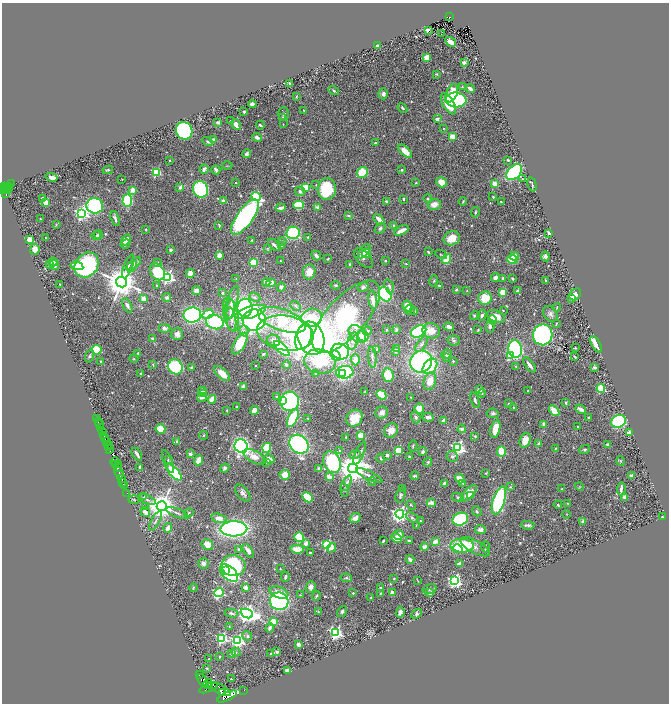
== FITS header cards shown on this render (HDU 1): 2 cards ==
NAXIS1  =                 1333
NAXIS2  =                 1403

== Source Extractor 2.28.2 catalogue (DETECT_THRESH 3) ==
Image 1333 x 1403 px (HDU 1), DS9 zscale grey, zoomed out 1/2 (1 PNG px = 2 x 2 image px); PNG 671 x 706 px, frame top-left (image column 1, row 1402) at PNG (2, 3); each listed source drawn as its Kron ellipse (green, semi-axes under 4 px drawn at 4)
Background 0.923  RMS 0.034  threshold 0.101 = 3 sigma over >= 5 px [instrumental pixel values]
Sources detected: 649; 34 cannot appear on this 1/2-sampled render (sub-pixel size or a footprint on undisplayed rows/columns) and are neither listed nor drawn; of the other 615, the 500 brightest by FLUX_AUTO listed and drawn (115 fainter detections omitted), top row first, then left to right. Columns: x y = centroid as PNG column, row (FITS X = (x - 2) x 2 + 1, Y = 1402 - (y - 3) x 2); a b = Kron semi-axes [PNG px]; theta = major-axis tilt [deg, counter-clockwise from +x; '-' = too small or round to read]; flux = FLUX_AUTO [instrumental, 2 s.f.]
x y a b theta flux
450 17 2 2 - 27
428 30 3 2 - 74
442 33 3 1 - 4.5
451 42 6 3 -32 81
377 46 2 2 - 99
427 57 4 3 - 130
464 62 2 2 - 95
436 74 3 2 - 6.8
289 83 2 2 - 19
462 87 4 3 - 5.1
470 89 4 2 - 48
334 91 5 3 - 9.7
452 93 10 5 67 120
383 94 5 4 - 26
296 96 3 3 - 4.6
456 100 10 7 -5 870
252 104 4 3 - 36
448 104 12 5 -60 190
402 108 5 3 - 9.7
304 110 2 2 - 4.6
244 111 3 2 - 9.8
284 114 6 5 - 12
283 117 4 3 - 7.2
437 119 3 3 - 21
230 121 2 2 - 8.6
218 122 3 3 - 20
236 124 6 3 -62 31
283 124 2 1 - 5
260 125 4 2 - 15
444 128 2 2 - 5.1
184 131 9 8 - 1500
257 137 5 3 - 24
452 137 2 2 - 180
214 140 3 2 - 100
208 141 5 3 - 12
375 143 2 2 - 21
405 151 8 4 -44 77
246 154 4 4 - 22
170 160 2 2 - 7.5
508 160 3 2 - 10
227 166 5 2 - 4.7
204 169 5 3 - 17
108 170 5 3 - 6.9
216 170 5 3 - 20
402 170 3 3 - 7.7
156 172 3 3 - 490
362 172 6 5 - 170
514 172 9 6 46 730
52 177 6 3 -13 50
122 179 2 2 - 6.8
522 179 4 3 - 5.6
442 182 6 4 -33 78
11 183 2 2 - 6
236 183 2 2 - 12
416 183 3 3 - 5.2
494 184 3 2 - 180
532 184 7 2 -76 9.2
316 185 2 2 - 6.1
8 186 4 2 - 160
4 187 2 1 - 83
306 187 3 3 - 250
6 188 3 2 - 170
8 188 3 1 - 160
180 188 2 2 - 29
201 189 8 7 - 620
327 189 11 9 89 290
7 190 2 2 - 22
133 190 2 2 - 130
5 191 2 1 - 21
300 191 5 4 - 21
6 194 3 2 - 49
256 196 5 4 - 450
493 197 4 3 - 6.4
42 198 2 2 - 22
404 199 2 2 - 20
428 199 4 3 - 9.2
127 200 6 4 87 460
223 201 2 2 - 60
386 201 2 2 - 34
463 201 4 2 - 6.7
46 202 2 2 - 160
501 202 3 1 - 6.1
299 205 5 4 - 190
434 205 6 5 - 51
95 206 8 7 - 670
281 208 5 2 - 36
318 208 2 2 - 93
475 212 5 3 - 8.1
82 213 4 4 - 1700
348 216 4 2 - 6.8
245 217 21 8 54 1800
115 218 8 3 -72 18
40 219 2 2 - 8.6
379 219 6 3 -44 76
56 224 3 3 - 4.8
219 225 4 2 - 8.7
394 225 4 4 - 7.1
380 228 6 4 50 20
146 229 3 2 - 5.8
401 230 8 3 27 58
293 233 7 6 - 450
549 233 4 2 - 11
98 235 4 3 - 7.4
96 236 5 3 - 10
308 237 3 3 - 7.2
46 238 2 2 - 6.1
452 238 8 7 - 97
30 239 3 2 - 210
126 240 6 4 53 41
252 240 2 2 - 4.3
282 241 4 3 - 10
125 244 5 3 - 11
274 245 8 3 -44 19
282 246 3 2 - 6.4
268 248 3 3 - 6.3
35 249 5 5 - 46
171 250 2 2 - 49
364 251 8 3 51 87
428 252 3 2 - 8.5
366 253 4 4 - 130
441 254 6 3 -27 5.9
219 255 3 3 - 42
316 255 5 3 - 22
514 256 4 4 - 40
545 256 5 4 - 16
363 258 12 6 -48 26
328 259 3 2 - 5.5
447 259 5 3 - 170
512 259 5 3 - 200
280 261 2 2 - 6.1
385 261 2 2 - 14
53 262 4 3 - 21
254 262 4 3 - 160
157 263 2 2 - 12
134 264 8 4 38 27
350 264 4 3 - 7.5
406 264 2 2 - 9.5
49 265 4 3 - 5.2
54 265 5 3 - 42
87 265 13 11 51 990
77 266 6 4 -14 110
128 266 12 3 69 20
132 266 6 4 45 18
157 272 9 6 -58 340
309 272 7 6 - 67
190 273 4 3 - 69
167 277 4 3 - 1500
495 278 4 4 - 34
503 278 4 3 - 13
236 279 3 3 - 4.4
513 279 3 3 - 7.5
545 280 2 2 - 6.2
434 281 5 3 - 8.3
121 282 5 5 - 15000
266 283 4 3 - 41
271 283 4 4 - 58
60 284 2 2 - 4.7
157 285 2 2 - 7.1
336 285 5 3 - 8.2
439 285 2 2 - 15
389 286 7 4 -72 17
281 287 4 3 - 15
363 287 6 4 19 17
456 290 4 3 - 9.9
196 291 4 4 - 34
467 291 2 2 - 5.4
517 291 4 3 - 6.4
502 292 3 3 - 260
222 293 2 2 - 25
385 294 8 6 -56 530
575 294 6 5 - 31
167 297 4 4 - 18
255 297 6 4 -22 14
485 298 7 6 - 160
572 298 3 2 - 120
143 299 3 3 - 94
373 300 9 3 -81 62
232 303 18 5 72 55
127 305 8 4 -63 22
296 306 6 4 -37 11
407 306 5 4 - 85
245 308 9 7 -89 1000
557 308 4 2 - 5.3
231 309 9 4 84 25
410 310 5 5 - 17
503 310 2 2 - 8.1
415 311 4 4 - 11
251 312 16 6 16 330
208 314 6 3 29 200
231 314 18 7 -78 81
550 314 8 6 -52 25
192 315 9 7 8 940
482 315 6 3 63 17
475 316 5 3 - 8.9
496 316 9 5 -21 86
346 317 45 19 48 1700
312 318 10 9 - 320
231 319 12 5 -82 36
254 320 11 10 - 1400
282 320 25 11 -19 420
492 320 4 4 - 98
215 322 9 7 -21 590
556 323 4 2 - 5.1
449 327 5 4 - 28
490 327 6 4 -90 21
164 328 6 4 -1 21
386 330 2 2 - 11
396 330 4 2 - 7.8
478 330 4 3 - 6.2
244 331 6 4 -73 16
367 331 4 4 - 12
431 331 9 7 -16 89
419 332 8 5 25 570
285 333 28 17 -10 400
177 334 6 5 - 29
357 334 10 7 -48 70
543 335 10 9 - 1100
363 336 5 5 - 160
303 337 13 7 73 2100
311 338 17 13 -71 3300
152 339 4 4 - 9.4
274 340 6 5 - 38
454 340 6 5 - 17
353 341 9 5 76 34
240 343 12 5 59 210
422 344 9 4 55 25
596 344 9 3 -61 100
575 348 4 3 - 4.5
282 349 10 4 -44 460
377 349 3 3 - 7.2
397 349 4 4 - 13
515 349 9 7 -82 1000
96 350 5 5 - 300
340 351 9 7 -28 1100
395 351 2 2 - 37
138 353 2 2 - 13
263 354 3 2 - 7.9
447 354 5 4 - 19
511 355 3 3 - 250
90 356 7 4 69 13
336 356 6 4 -44 180
372 357 10 3 -85 16
447 357 4 3 - 11
575 357 3 1 - 5.5
134 359 4 3 - 6.8
355 360 5 4 - 65
101 361 3 3 - 5.6
453 361 2 2 - 8.3
320 362 16 12 -13 710
421 362 11 10 - 1100
153 365 4 2 - 5
255 365 2 2 - 16
286 365 4 4 - 14
529 365 9 3 -53 38
430 366 9 6 49 280
516 366 2 2 - 13
175 367 8 7 - 450
594 367 4 3 - 12
192 368 4 4 - 11
345 372 9 6 6 780
140 373 2 2 - 5.6
222 373 10 5 -43 82
315 373 3 3 - 4.4
343 373 2 2 - 190
388 375 7 5 -84 110
430 381 9 6 71 98
243 386 2 2 - 69
601 388 4 4 - 250
479 390 4 3 - 30
202 391 4 3 - 26
528 391 2 2 - 5.3
365 392 4 3 - 5.5
203 393 3 3 - 17
482 393 4 3 - 6.5
381 395 5 3 - 210
202 397 5 4 - 44
276 397 2 2 - 16
411 397 2 2 - 6.2
212 399 4 3 - 120
475 400 8 3 -71 15
282 401 3 2 - 60
290 401 9 9 - 900
509 403 3 3 - 5.8
566 403 4 3 - 8.1
237 407 3 3 - 9.6
513 407 3 3 - 7.2
419 408 5 5 - 85
581 409 5 2 - 43
254 410 4 3 - 58
227 411 3 2 - 5.2
554 411 6 3 -47 86
382 412 6 6 - 39
493 413 6 4 -5 17
416 417 6 4 -68 18
428 417 6 4 -5 26
293 418 9 4 65 360
354 418 9 7 53 150
588 418 2 2 - 6.2
97 419 3 1 - 20
308 419 3 3 - 5.9
444 420 3 3 - 31
619 421 7 6 - 820
98 422 2 1 - 16
99 424 2 1 - 51
544 424 2 2 - 57
578 427 2 2 - 20
101 428 2 1 - 100
160 429 5 4 - 91
462 429 4 3 - 21
495 429 9 4 75 87
391 430 8 6 45 59
102 431 2 1 - 26
629 433 2 2 - 110
203 435 4 3 - 8
360 435 3 2 - 170
104 436 2 2 - 220
475 436 4 3 - 7.7
346 437 3 3 - 5.3
105 438 3 2 - 440
525 440 7 5 69 74
106 441 4 2 - 370
177 442 4 3 - 15
108 444 3 2 - 400
299 444 10 8 -45 1200
538 444 4 3 - 21
607 444 4 3 - 10
241 446 7 6 - 1900
413 446 5 2 - 6.2
109 447 3 2 - 700
267 448 5 4 - 260
458 448 4 4 - 1600
556 448 3 2 - 4.8
110 449 2 2 - 330
585 449 6 3 16 10
340 450 2 2 - 14
398 450 3 3 - 270
423 451 4 3 - 17
501 451 5 4 - 170
360 453 12 3 65 23
137 454 7 2 -57 19
190 454 3 3 - 19
355 455 5 4 - 14
387 455 3 3 - 15
409 456 3 2 - 6.2
452 456 6 5 - 13
254 457 12 6 -30 64
168 459 4 3 - 7.5
269 459 5 4 - 41
381 459 4 3 - 7.6
198 460 5 3 - 85
168 461 12 3 -68 15
621 461 5 4 - 8
115 462 5 1 - 420
267 462 4 3 - 4.6
332 462 11 8 -67 650
428 462 4 3 - 12
116 464 2 1 - 120
118 464 2 2 - 84
118 467 4 2 - 330
140 467 4 2 - 15
225 468 5 4 - 16
353 468 5 5 - 15000
319 469 3 3 - 18
174 472 10 4 -46 390
119 473 6 2 -66 1100
486 473 4 3 - 4.5
285 475 5 5 - 78
369 476 14 3 -26 30
414 476 4 3 - 9.6
631 476 3 3 - 23
329 477 2 2 - 100
122 479 4 2 - 1000
460 479 5 3 - 100
372 481 4 3 - 6.3
123 483 3 2 - 65
346 483 8 4 64 25
463 483 3 2 - 8
444 484 3 3 - 25
124 486 2 2 - 36
510 487 4 3 - 6.2
580 487 4 2 - 5.6
403 488 3 3 - 7.8
562 489 3 2 - 5.8
621 489 7 2 84 29
344 490 6 2 -81 7.4
127 493 2 1 - 24
243 493 10 5 -50 29
469 493 10 4 45 74
400 495 7 4 72 16
471 495 4 3 - 12
144 497 3 2 - 18
307 497 6 4 -47 220
625 497 4 3 - 34
458 498 6 4 -17 10
147 499 9 3 -22 16
134 500 6 3 0 5.8
499 500 14 6 72 730
431 503 4 3 - 50
568 503 4 3 - 4.7
411 505 5 2 - 5.9
558 505 4 3 - 8.5
162 506 5 5 - 9500
146 507 4 3 - 9.4
477 511 5 3 - 8.9
145 512 5 3 - 55
177 513 11 2 -21 12
189 513 5 2 - 6.5
400 514 4 4 - 2900
567 514 4 2 - 4.9
662 517 2 2 - 7.8
219 518 8 4 -14 54
355 518 6 4 38 39
412 518 7 4 -35 13
460 519 8 6 24 650
420 520 3 2 - 4.6
156 521 11 3 60 18
583 521 2 2 - 51
416 525 3 2 - 5.3
528 525 7 2 -5 17
168 528 5 3 - 43
234 529 13 7 2 2000
480 530 5 4 - 20
398 535 5 4 - 60
299 537 5 4 - 210
396 538 5 4 - 77
383 541 3 2 - 11
409 541 2 2 - 45
435 541 4 3 - 43
306 543 4 4 - 36
207 544 6 5 - 65
327 545 3 3 - 680
462 546 11 7 -2 340
425 547 4 3 - 39
475 547 16 6 -28 49
485 547 5 2 - 8.4
332 548 5 4 - 39
239 549 3 3 - 9
297 549 7 4 -7 85
458 549 5 4 - 58
248 551 8 3 -56 36
310 553 3 2 - 9.8
410 559 4 3 - 24
204 563 5 5 - 21
460 563 3 3 - 39
233 566 12 10 -4 1000
280 569 3 3 - 5.1
225 571 3 3 - 130
229 573 11 6 -42 1100
285 577 5 2 - 15
346 578 5 4 - 10
394 578 3 3 - 6.1
418 581 4 2 - 4.7
454 581 4 4 - 1600
246 587 2 2 - 79
311 587 6 5 - 35
193 588 4 2 - 5.7
381 588 4 3 - 10
430 589 7 4 17 14
219 592 5 4 - 790
279 592 10 5 -18 60
353 593 2 2 - 16
380 593 3 2 - 6.2
392 593 3 3 - 33
430 593 3 3 - 22
301 595 4 2 - 4.4
316 596 5 3 - 10
371 597 3 2 - 4.5
279 601 9 8 - 1100
342 611 6 4 53 13
318 612 4 3 - 4.4
400 612 5 3 - 23
231 613 6 4 -13 16
247 613 6 4 -22 4200
417 614 6 4 35 13
273 621 3 3 - 220
229 626 4 3 - 6.8
270 628 5 2 - 17
336 633 4 4 - 1400
247 636 5 4 - 14
222 638 4 3 - 800
238 641 4 4 - 1600
298 645 3 3 - 39
236 652 5 3 - 11
277 652 2 2 - 43
232 653 3 2 - 37
271 654 2 2 - 7.8
219 657 2 2 - 14
209 659 2 2 - 11
207 668 3 3 - 6.4
287 670 4 3 - 25
199 675 2 1 - 37
231 679 2 2 - 16
203 681 8 4 -56 2600
208 683 4 2 - 750
210 685 3 2 - 370
209 688 10 3 23 1900
221 690 11 5 -26 2600
244 690 2 1 - 8.5
222 693 3 2 - 610
227 697 11 4 25 2300
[115 fainter detections neither listed nor drawn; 34 sub-pixel or undisplayed-footprint detections neither listed nor drawn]